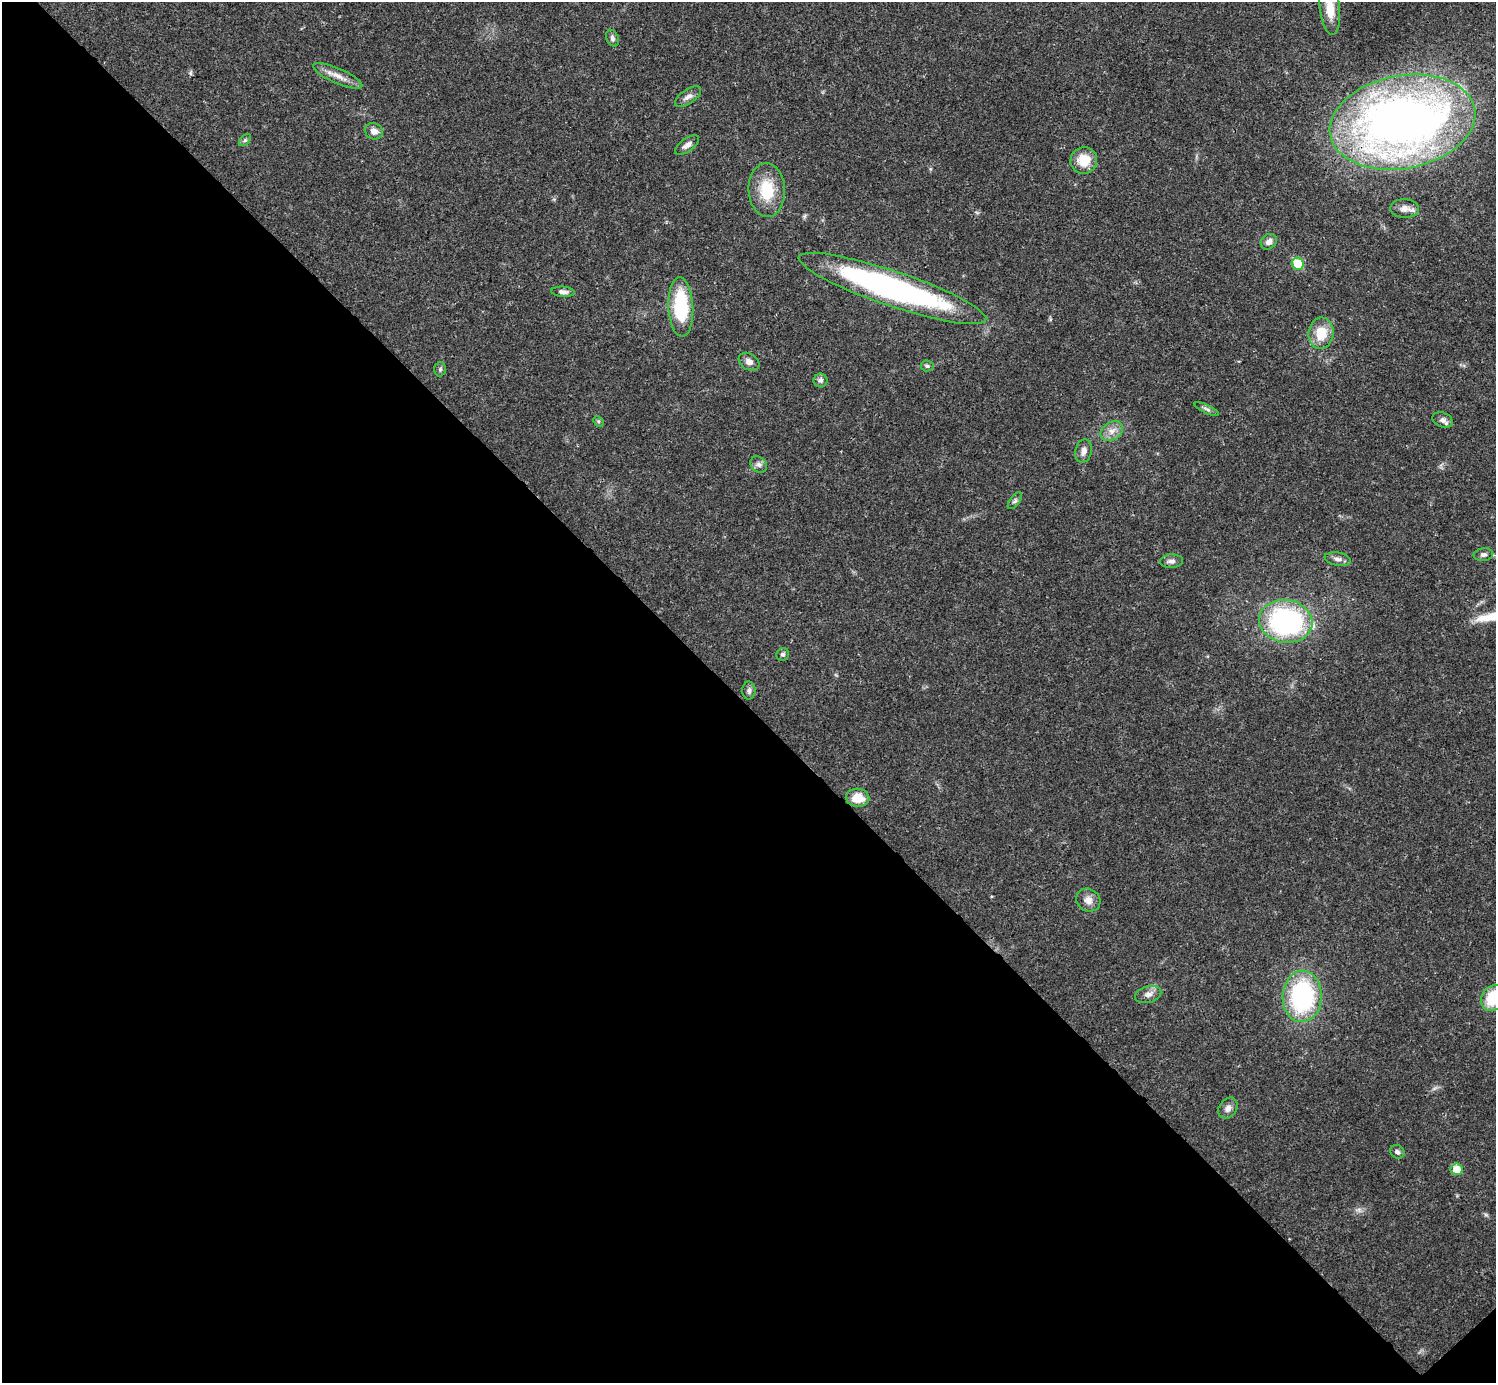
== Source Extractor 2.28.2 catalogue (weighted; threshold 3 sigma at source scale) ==
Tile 14 of 4 x 4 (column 2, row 4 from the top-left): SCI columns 1496-2989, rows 158-1538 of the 5981 x 5981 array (HDU 1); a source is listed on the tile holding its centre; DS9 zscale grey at full resolution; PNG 1498 x 1385 px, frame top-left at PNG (2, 2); each listed source drawn as its Kron ellipse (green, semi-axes under 4 px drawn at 4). Shown black and unused: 49% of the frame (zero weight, under 3 of 4 exposures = <1% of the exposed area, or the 3 px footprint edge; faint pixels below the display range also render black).
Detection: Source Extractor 2.28.2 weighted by HDU 2 'WHT'; one run over the whole footprint, this tile lists its part. Background 0.021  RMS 0.0022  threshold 0.01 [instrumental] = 3 sigma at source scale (4.5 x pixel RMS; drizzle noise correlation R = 1.50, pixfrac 1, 0.05/0.05 arcsec/px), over >= 5 px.
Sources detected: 42; all 42 listed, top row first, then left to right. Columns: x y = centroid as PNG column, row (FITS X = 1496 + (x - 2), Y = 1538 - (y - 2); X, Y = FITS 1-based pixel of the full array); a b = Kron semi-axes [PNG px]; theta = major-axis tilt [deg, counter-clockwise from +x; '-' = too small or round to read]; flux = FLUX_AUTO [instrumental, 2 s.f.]
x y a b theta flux
1330 9 26 10 -84 4
612 38 9 6 -66 0.64
338 76 27 7 -24 2.4
688 97 15 7 34 1.2
1403 122 74 46 10 190
374 131 9 8 - 1.5
245 140 7 4 45 0.44
687 145 14 6 36 1.1
1084 160 13 13 - 4.9
767 190 27 18 -87 8.1
1405 209 14 9 -4 1.6
1269 242 9 7 38 1.1
1298 264 6 5 - 8
892 289 99 17 -19 69
563 292 12 5 -5 0.94
681 307 30 12 -87 15
1321 333 16 12 83 5
749 362 11 8 -32 1.3
927 366 6 5 - 0.46
440 369 7 5 87 0.47
821 380 7 7 - 0.69
1207 409 13 4 -24 0.58
1442 420 11 7 -20 1.2
598 421 6 4 -46 0.37
1112 431 12 9 34 1.7
1083 451 12 8 77 1.4
759 464 9 7 -43 0.86
1015 501 10 5 52 0.56
1483 555 10 6 7 0.82
1338 559 13 6 -11 1
1172 561 11 7 2 1
1286 621 27 21 -9 40
783 654 6 6 - 0.53
749 691 9 6 -90 0.68
858 798 12 9 -3 4.1
1088 900 12 11 - 1.7
1148 994 13 8 15 1.4
1302 996 26 19 87 31
1494 998 14 11 49 9.3
1228 1108 11 8 53 1.3
1397 1152 7 6 - 0.67
1456 1169 6 6 - 3.8
Overlapping masked pixels (flux is a lower limit): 2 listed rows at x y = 1403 122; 892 289
Isophote crosses this tile's border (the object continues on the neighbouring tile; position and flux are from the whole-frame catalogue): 2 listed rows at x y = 1330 9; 1494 998